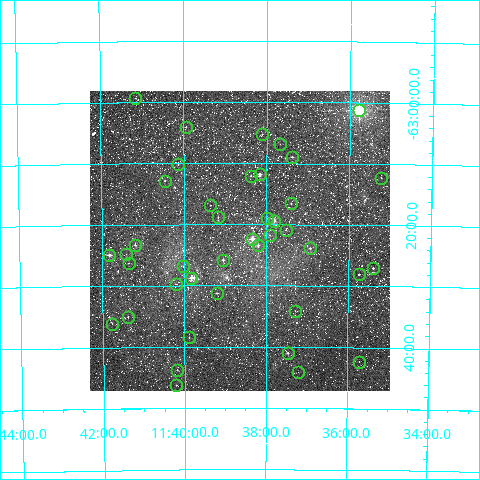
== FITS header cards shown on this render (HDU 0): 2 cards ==
NAXIS1  =                  300
NAXIS2  =                  300

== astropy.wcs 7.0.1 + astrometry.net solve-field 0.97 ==
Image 300 x 300 px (HDU 0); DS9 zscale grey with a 90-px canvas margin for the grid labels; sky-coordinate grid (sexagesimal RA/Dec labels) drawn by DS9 from the SOLVED WCS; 41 Tycho-2 reference stars matched to detected sources circled (green)
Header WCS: RA---TAN/DEC--TAN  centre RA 11:38:39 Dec -63:23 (174.66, -63.38 deg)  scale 9.81 arcsec/px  FOV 49.0' x 49.0'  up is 0 deg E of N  parity normal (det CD < 0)
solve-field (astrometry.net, Tycho-2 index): VERIFIED the header's WCS against the Tycho-2 star catalogue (verified at 3 index scales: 11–38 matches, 0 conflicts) and refined it, rather than solving blind
Solved WCS: RA---TAN-SIP/DEC--TAN-SIP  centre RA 11:38:39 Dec -63:23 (174.66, -63.38 deg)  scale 9.81 arcsec/px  FOV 49.0' x 49.0'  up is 0 deg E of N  parity normal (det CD < 0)
The solver's refit moves the header's centre by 1.7 arcsec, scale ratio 1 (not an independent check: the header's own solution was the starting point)
Tycho-2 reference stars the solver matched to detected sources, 41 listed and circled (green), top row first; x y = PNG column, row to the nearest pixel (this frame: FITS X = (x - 90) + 1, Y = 300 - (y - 91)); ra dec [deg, ICRS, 3 dp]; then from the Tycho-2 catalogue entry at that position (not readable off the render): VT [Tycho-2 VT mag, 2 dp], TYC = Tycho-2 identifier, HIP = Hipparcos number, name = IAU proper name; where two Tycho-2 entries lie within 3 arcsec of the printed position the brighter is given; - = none
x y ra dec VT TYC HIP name
135 98 175.288 -62.988 10.45 8976-4291-1 - -
359 110 173.945 -63.020 3.09 8976-5383-1 56561 -
186 127 174.985 -63.067 10.35 8976-2737-1 - -
262 134 174.527 -63.088 10.69 8976-2455-1 - -
280 144 174.419 -63.114 10.83 8976-4599-1 - -
292 157 174.345 -63.150 8.95 8976-1671-1 - -
178 164 175.034 -63.169 10.88 8976-4763-1 - -
260 174 174.541 -63.197 7.33 8976-4933-1 56757 -
251 176 174.595 -63.201 8.73 8976-4981-1 - -
381 178 173.807 -63.204 10.58 8976-4217-1 - -
165 181 175.116 -63.214 9.54 8976-4445-1 - -
291 203 174.351 -63.276 9.64 8976-1535-1 - -
210 205 174.840 -63.281 9.97 8976-3013-1 - -
218 217 174.793 -63.314 9.74 8976-2015-1 - -
267 218 174.494 -63.317 9.22 8976-4881-1 - -
274 221 174.452 -63.323 7.14 8976-4939-1 56726 -
286 230 174.383 -63.348 9.17 8976-995-1 - -
270 235 174.480 -63.363 9.58 8976-2950-1 - -
252 239 174.585 -63.373 6.54 8976-5393-1 56769 -
135 245 175.296 -63.389 9.92 8976-1839-1 - -
258 245 174.551 -63.391 8.51 8976-5221-1 - -
310 248 174.234 -63.398 9.16 8976-5063-1 - -
126 254 175.352 -63.413 10.64 8976-1059-1 - -
109 255 175.456 -63.415 8.07 8976-131-1 57057 -
223 260 174.764 -63.430 8.09 8976-5335-1 56833 -
129 263 175.338 -63.437 10.09 8976-531-1 - -
183 266 175.006 -63.447 10.52 8976-2399-1 - -
373 268 173.847 -63.450 8.93 8976-3005-1 - -
359 274 173.933 -63.467 9.33 8976-2585-1 - -
191 278 174.958 -63.479 7.61 8976-5363-1 56897 -
176 284 175.048 -63.495 10.72 8976-2444-1 - -
217 293 174.803 -63.520 9.02 8976-784-1 - -
295 311 174.322 -63.568 11.33 8976-1592-1 - -
128 317 175.346 -63.583 9.69 8976-1300-1 - -
112 324 175.444 -63.602 10.40 8976-748-1 - -
189 337 174.972 -63.641 9.31 8976-948-1 - -
288 353 174.367 -63.683 8.39 8976-288-1 56692 -
359 362 173.927 -63.705 10.78 8976-520-1 - -
177 370 175.047 -63.729 10.38 8976-1184-1 - -
298 372 174.301 -63.735 11.25 8976-184-1 - -
176 385 175.053 -63.771 9.85 8980-1987-1 - -